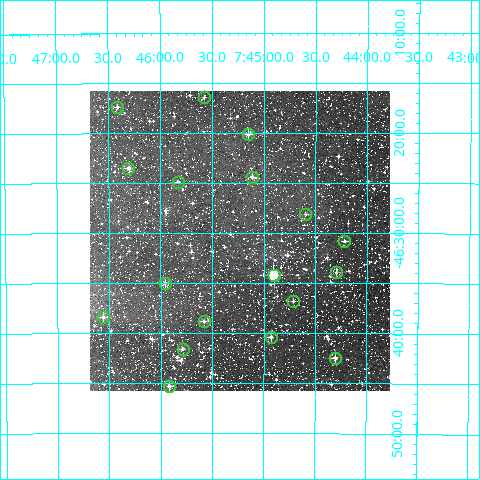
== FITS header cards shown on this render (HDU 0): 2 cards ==
NAXIS1  =                  300
NAXIS2  =                  300

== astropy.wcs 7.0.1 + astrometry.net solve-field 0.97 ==
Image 300 x 300 px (HDU 0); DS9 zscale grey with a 90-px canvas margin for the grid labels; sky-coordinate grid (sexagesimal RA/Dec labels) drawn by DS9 from the SOLVED WCS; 18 Tycho-2 reference stars matched to detected sources circled (green)
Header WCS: RA---TAN/DEC--TAN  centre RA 07:45:14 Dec -46:31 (116.31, -46.51 deg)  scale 6 arcsec/px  FOV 30.0' x 30.0'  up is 0 deg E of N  parity normal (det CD < 0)
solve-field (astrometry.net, Tycho-2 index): VERIFIED the header's WCS against the Tycho-2 star catalogue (verified at 2 index scales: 9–18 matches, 0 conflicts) and refined it, rather than solving blind
Solved WCS: RA---TAN-SIP/DEC--TAN-SIP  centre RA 07:45:14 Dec -46:31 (116.31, -46.51 deg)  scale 6 arcsec/px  FOV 30.0' x 30.0'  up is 0 deg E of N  parity normal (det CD < 0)
The solver's refit moves the header's centre by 2.1 arcsec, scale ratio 1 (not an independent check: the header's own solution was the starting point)
Tycho-2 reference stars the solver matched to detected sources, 18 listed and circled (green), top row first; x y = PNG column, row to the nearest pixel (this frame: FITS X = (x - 90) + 1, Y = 300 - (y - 91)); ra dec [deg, ICRS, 3 dp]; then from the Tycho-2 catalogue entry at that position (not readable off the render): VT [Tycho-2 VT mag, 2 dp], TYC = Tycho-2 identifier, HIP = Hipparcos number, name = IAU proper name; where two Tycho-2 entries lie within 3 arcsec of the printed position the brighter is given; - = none
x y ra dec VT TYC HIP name
204 97 116.394 -46.274 11.34 8134-2457-1 - -
117 107 116.603 -46.290 10.89 8134-2622-1 - -
248 134 116.288 -46.336 9.94 8134-2548-1 - -
128 168 116.576 -46.392 10.35 8134-3029-1 - -
252 177 116.278 -46.408 10.88 8134-3181-1 - -
178 182 116.458 -46.415 11.22 8134-3189-1 - -
305 214 116.150 -46.469 11.53 8134-1650-1 - -
344 241 116.054 -46.514 10.78 8134-1347-1 - -
336 272 116.074 -46.566 11.15 8134-342-1 - -
274 275 116.226 -46.570 8.85 8134-198-1 - -
165 283 116.489 -46.583 10.61 8134-2346-1 - -
293 301 116.179 -46.614 11.67 8134-1167-1 - -
103 317 116.639 -46.640 10.73 8134-1095-1 - -
204 321 116.395 -46.647 10.67 8134-2109-1 - -
271 337 116.232 -46.673 10.38 8134-513-1 - -
183 349 116.447 -46.693 10.38 8134-582-1 - -
335 358 116.076 -46.708 10.51 8134-2193-1 - -
169 386 116.480 -46.756 10.55 8134-1929-1 - -